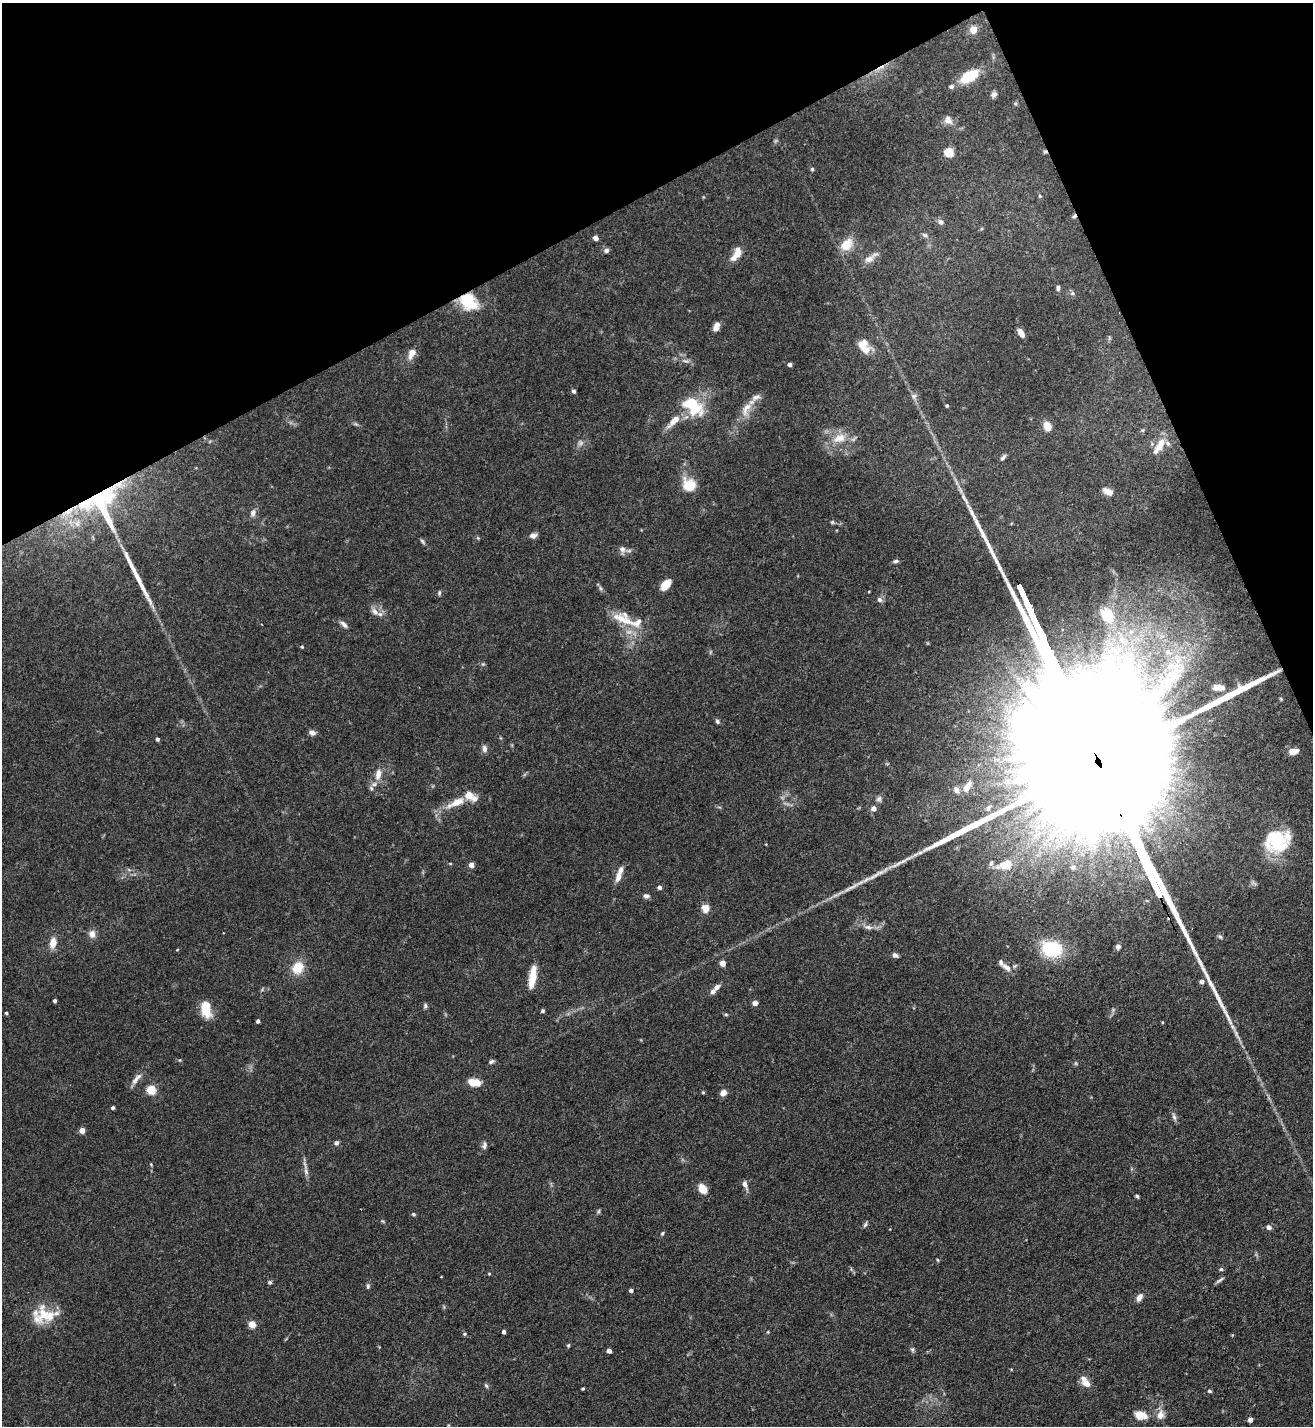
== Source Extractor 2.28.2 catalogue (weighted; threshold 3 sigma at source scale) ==
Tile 3 of 4 x 4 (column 3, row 1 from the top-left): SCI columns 2776-4086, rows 4272-5695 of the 5688 x 5699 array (HDU 1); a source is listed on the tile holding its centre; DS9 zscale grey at full resolution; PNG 1315 x 1428 px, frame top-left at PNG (2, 3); no overlay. Shown black and unused: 21% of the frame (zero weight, under 3 of 5 exposures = <1% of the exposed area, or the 3 px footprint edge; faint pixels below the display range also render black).
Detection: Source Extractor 2.28.2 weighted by HDU 2 'WHT'; one run over the whole footprint, this tile lists its part. Background 0.0758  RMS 0.004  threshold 0.018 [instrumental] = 3 sigma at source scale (4.5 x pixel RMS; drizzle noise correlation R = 1.50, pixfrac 1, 0.05/0.05 arcsec/px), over >= 5 px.
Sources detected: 178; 2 too faint to see at this stretch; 2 inside a brighter object's white glare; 2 cosmic-ray / hot-pixel residue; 4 long thin detections or spike segments (spike, bleed or trail) — not listed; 17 inside a brighter listed object's ellipse — not listed separately; the other 151 listed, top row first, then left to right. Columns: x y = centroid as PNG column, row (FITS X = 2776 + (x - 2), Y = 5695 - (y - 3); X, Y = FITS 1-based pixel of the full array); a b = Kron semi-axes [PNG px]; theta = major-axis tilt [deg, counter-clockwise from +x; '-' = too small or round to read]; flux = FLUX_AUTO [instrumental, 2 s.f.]
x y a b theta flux
973 30 9 8 - 3.6
969 76 16 9 31 16
951 86 6 5 - 1.1
994 94 7 6 - 1.3
948 120 13 10 -66 2.5
949 152 5 5 - 19
1045 152 6 4 0 0.6
812 169 5 4 - 0.59
1040 196 5 4 - 0.47
1074 216 5 4 - 0.71
941 222 8 6 -31 1.5
925 235 8 6 -17 1
595 238 4 4 - 2.6
846 245 19 13 40 6
606 250 6 6 - 1.2
736 254 18 9 60 4.6
869 259 15 9 23 3
1058 288 6 5 - 0.91
1073 293 6 4 -89 0.64
467 303 22 10 -26 13
716 328 8 7 - 1.9
1021 333 8 5 -62 2.4
863 343 14 11 32 3.6
412 353 12 7 64 3.8
685 361 8 5 -18 1.1
790 364 4 4 - 1.4
574 391 5 4 - 0.85
914 396 7 7 - 1.3
947 405 4 4 - 0.53
695 408 28 22 15 14
746 409 22 10 67 5.3
1047 426 9 7 -63 4.8
839 438 20 12 16 6.9
580 443 8 7 - 1.5
1159 446 25 8 57 6.2
1003 457 9 5 49 0.99
689 485 12 11 - 12
1108 492 11 6 -26 3.5
101 503 43 34 -72 61
253 513 9 7 66 1.8
832 522 6 5 - 0.6
533 535 9 7 14 1.7
478 538 5 4 - 0.46
423 541 8 4 -49 0.75
622 549 10 8 -83 1.8
895 561 7 4 9 0.91
665 585 12 7 47 4.9
600 588 7 4 -71 0.76
1022 592 12 3 -64 1400
439 593 7 4 81 0.73
879 600 8 6 -44 1.2
1030 609 17 3 -64 2700
375 611 13 7 -48 2.5
1107 615 20 15 -54 11
623 619 35 17 -24 11
344 624 11 5 -41 1.5
1123 640 21 12 -41 10
302 647 4 3 - 0.52
1168 652 12 10 -36 4.2
1216 687 10 7 32 2.3
1281 699 6 3 -71 0.4
717 721 6 5 - 0.83
312 733 7 6 - 1.8
157 739 4 3 - 0.9
484 749 9 6 -83 1.6
1293 751 8 5 11 4.7
378 774 16 8 80 3.8
967 786 13 5 56 3
371 788 7 5 -44 0.93
957 790 9 6 -52 1.6
469 795 5 5 - 7.6
879 799 8 7 - 1.3
456 803 31 10 25 7.5
874 808 5 5 - 2.8
988 808 7 5 62 0.76
1278 841 27 24 55 24
450 864 5 3 - 0.34
471 865 5 4 - 3
1006 865 17 10 15 8.6
1073 867 5 5 - 0.7
618 877 13 8 72 2.8
659 887 4 4 - 1.4
646 896 8 6 -3 1.2
705 908 9 8 - 3.9
868 927 13 6 -12 2
92 934 10 8 85 2.5
53 943 13 8 81 4.1
1118 946 7 6 - 1.2
1052 949 22 16 -12 22
177 950 5 3 - 0.32
895 955 7 5 -31 1.3
722 963 4 4 - 5.1
298 968 15 12 60 7.7
1007 968 14 7 -38 2.6
532 977 26 7 81 7.6
1202 981 5 5 - 1.6
717 987 8 6 47 1.8
55 1001 3 3 - 0.89
755 1003 6 5 - 1.6
425 1006 6 5 - 0.84
206 1009 18 10 -80 8.6
543 1011 4 4 - 0.73
6 1013 4 3 - 0.57
726 1014 6 4 -2 0.48
258 1021 4 3 - 0.93
1162 1022 4 3 - 0.32
180 1060 5 4 - 0.4
491 1062 7 5 19 0.88
136 1079 21 6 48 2.7
477 1083 9 8 - 5
151 1090 5 5 - 20
703 1092 4 4 - 0.46
723 1093 8 6 42 2.4
113 1108 4 3 - 0.84
1174 1117 11 5 -73 1.3
82 1130 4 4 - 4.3
337 1143 6 5 - 0.92
484 1145 11 6 79 1.3
151 1164 4 4 - 0.39
306 1171 13 5 -74 1.8
745 1184 11 5 -70 1.9
702 1189 13 9 -54 3.7
1137 1196 5 3 - 0.65
599 1211 8 3 71 0.59
413 1214 5 4 - 0.64
865 1224 8 4 65 0.79
1269 1227 7 6 - 1.2
662 1233 5 4 - 0.59
937 1260 5 3 - 0.41
1221 1269 5 5 - 0.61
489 1274 4 4 - 0.42
1220 1280 12 4 37 1
270 1282 5 5 - 0.66
368 1286 7 4 89 0.77
631 1290 4 4 - 1.3
1139 1297 10 6 60 2.3
43 1314 30 24 35 13
252 1324 5 4 - 9.5
504 1332 4 3 - 1.4
768 1332 4 4 - 0.35
464 1334 5 5 - 0.57
568 1345 5 4 - 0.56
912 1349 7 5 -90 0.78
609 1351 4 4 - 2.2
1086 1383 11 7 -38 4.2
486 1386 7 5 -62 0.72
583 1389 3 3 - 0.51
1209 1391 5 4 - 0.75
1140 1415 18 12 -13 4.9
1161 1415 13 10 79 3.1
1250 1419 4 4 - 2.5
Overlapping masked pixels (flux is a lower limit): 5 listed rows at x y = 1045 152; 1074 216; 467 303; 101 503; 1022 592